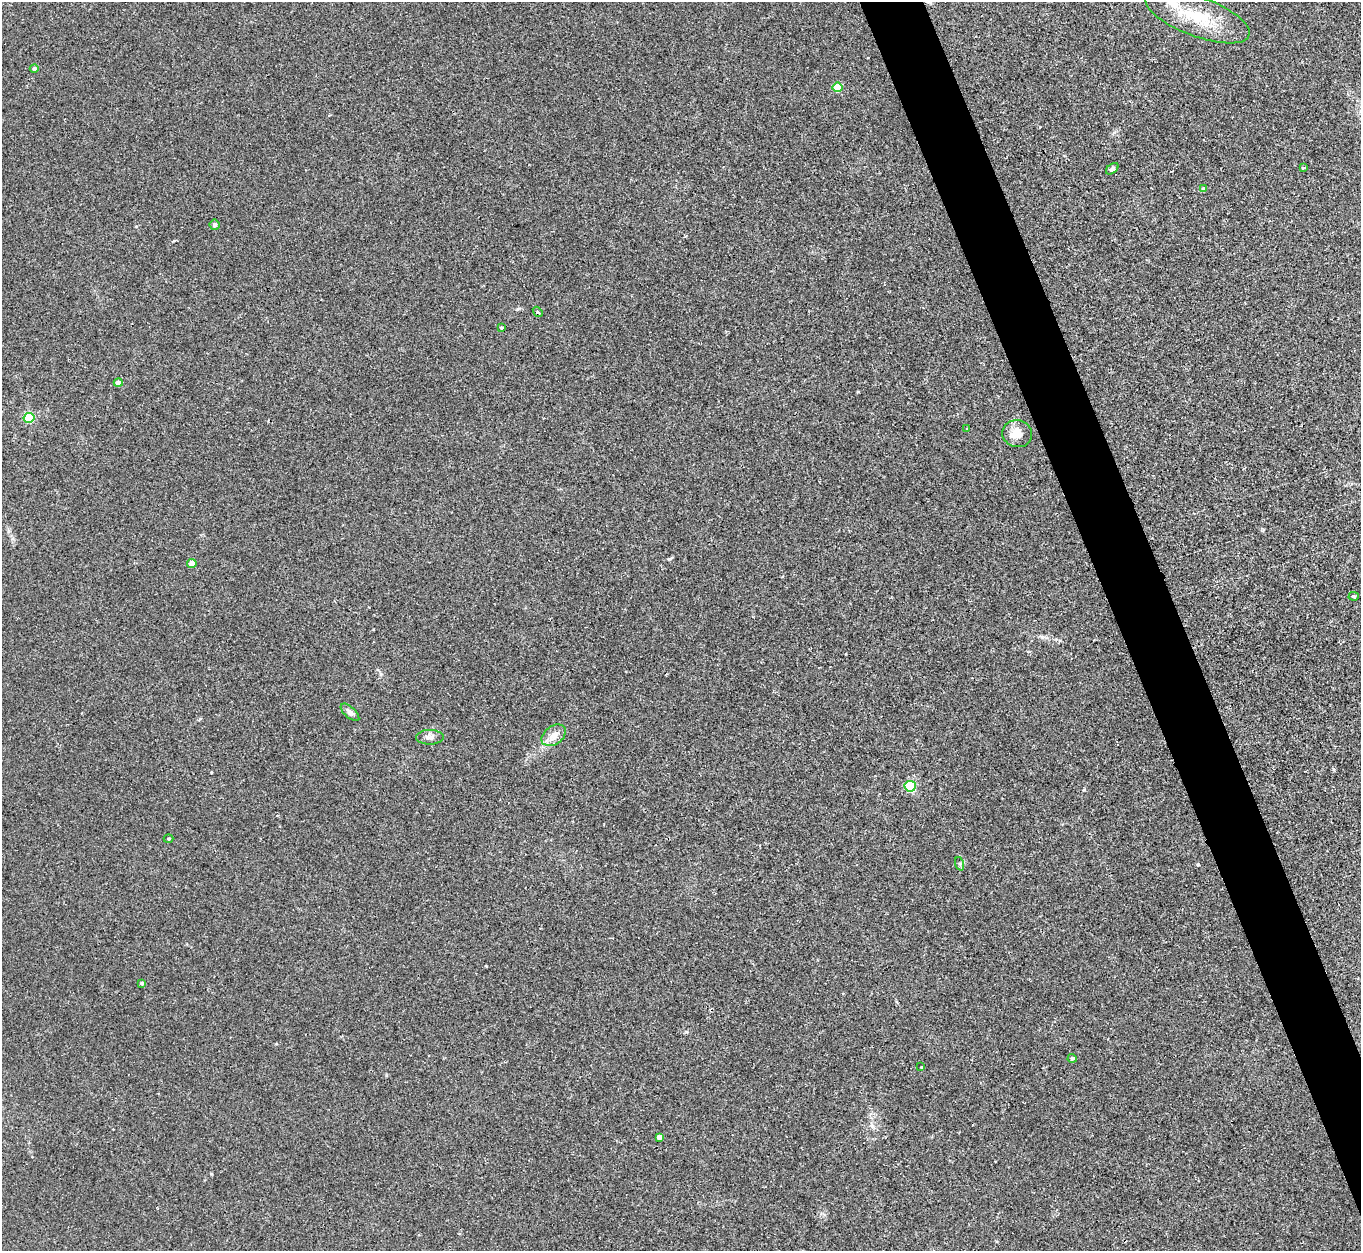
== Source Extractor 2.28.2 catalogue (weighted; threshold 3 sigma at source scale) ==
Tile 6 of 4 x 4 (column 2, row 2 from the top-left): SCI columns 1373-2731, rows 2683-3931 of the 5466 x 5490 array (HDU 1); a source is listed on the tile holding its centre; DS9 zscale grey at full resolution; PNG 1363 x 1253 px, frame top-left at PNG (2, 2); each listed source drawn as its Kron ellipse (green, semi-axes under 4 px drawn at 4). Shown black and unused: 4% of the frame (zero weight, under 2 of 3 exposures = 2% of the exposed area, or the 3 px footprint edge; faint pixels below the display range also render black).
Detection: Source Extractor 2.28.2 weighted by HDU 2 'WHT'; one run over the whole footprint, this tile lists its part. Background 0.0246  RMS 0.0064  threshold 0.0289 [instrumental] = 3 sigma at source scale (4.5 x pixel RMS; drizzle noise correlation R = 1.50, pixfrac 1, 0.05/0.05 arcsec/px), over >= 5 px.
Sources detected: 27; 1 cosmic-ray / hot-pixel residue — neither listed nor drawn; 1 inside a brighter listed object's ellipse — not listed separately; the other 25 listed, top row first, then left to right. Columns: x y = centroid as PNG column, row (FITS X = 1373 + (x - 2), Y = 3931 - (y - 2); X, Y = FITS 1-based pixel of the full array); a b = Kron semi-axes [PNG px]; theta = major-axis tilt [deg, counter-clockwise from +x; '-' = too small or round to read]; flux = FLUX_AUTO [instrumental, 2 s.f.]
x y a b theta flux
1197 16 55 20 -21 31
34 69 4 4 - 1.4
837 87 5 5 - 20
1303 168 3 3 - 0.85
1112 169 7 4 38 1.5
1204 189 4 4 - 1.9
214 225 5 5 - 1.5
538 312 5 4 - 1.4
501 327 3 3 - 0.95
118 383 4 4 - 4.7
29 418 5 5 - 48
967 429 3 3 - 0.93
1017 434 15 13 -14 8.4
192 563 4 4 - 6.6
1354 596 5 4 - 0.78
350 712 11 5 -42 2.6
554 735 13 9 36 6.1
430 737 14 7 0 3.1
910 786 5 5 - 62
169 839 5 3 - 0.65
960 864 7 4 -71 1
142 983 4 3 - 1.1
1072 1058 4 4 - 1.3
921 1067 2 2 - 0.54
659 1137 4 4 - 3.3
Unlisted compact peaks at least as high as the median listed source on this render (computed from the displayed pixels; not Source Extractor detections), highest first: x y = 1084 790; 1198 864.